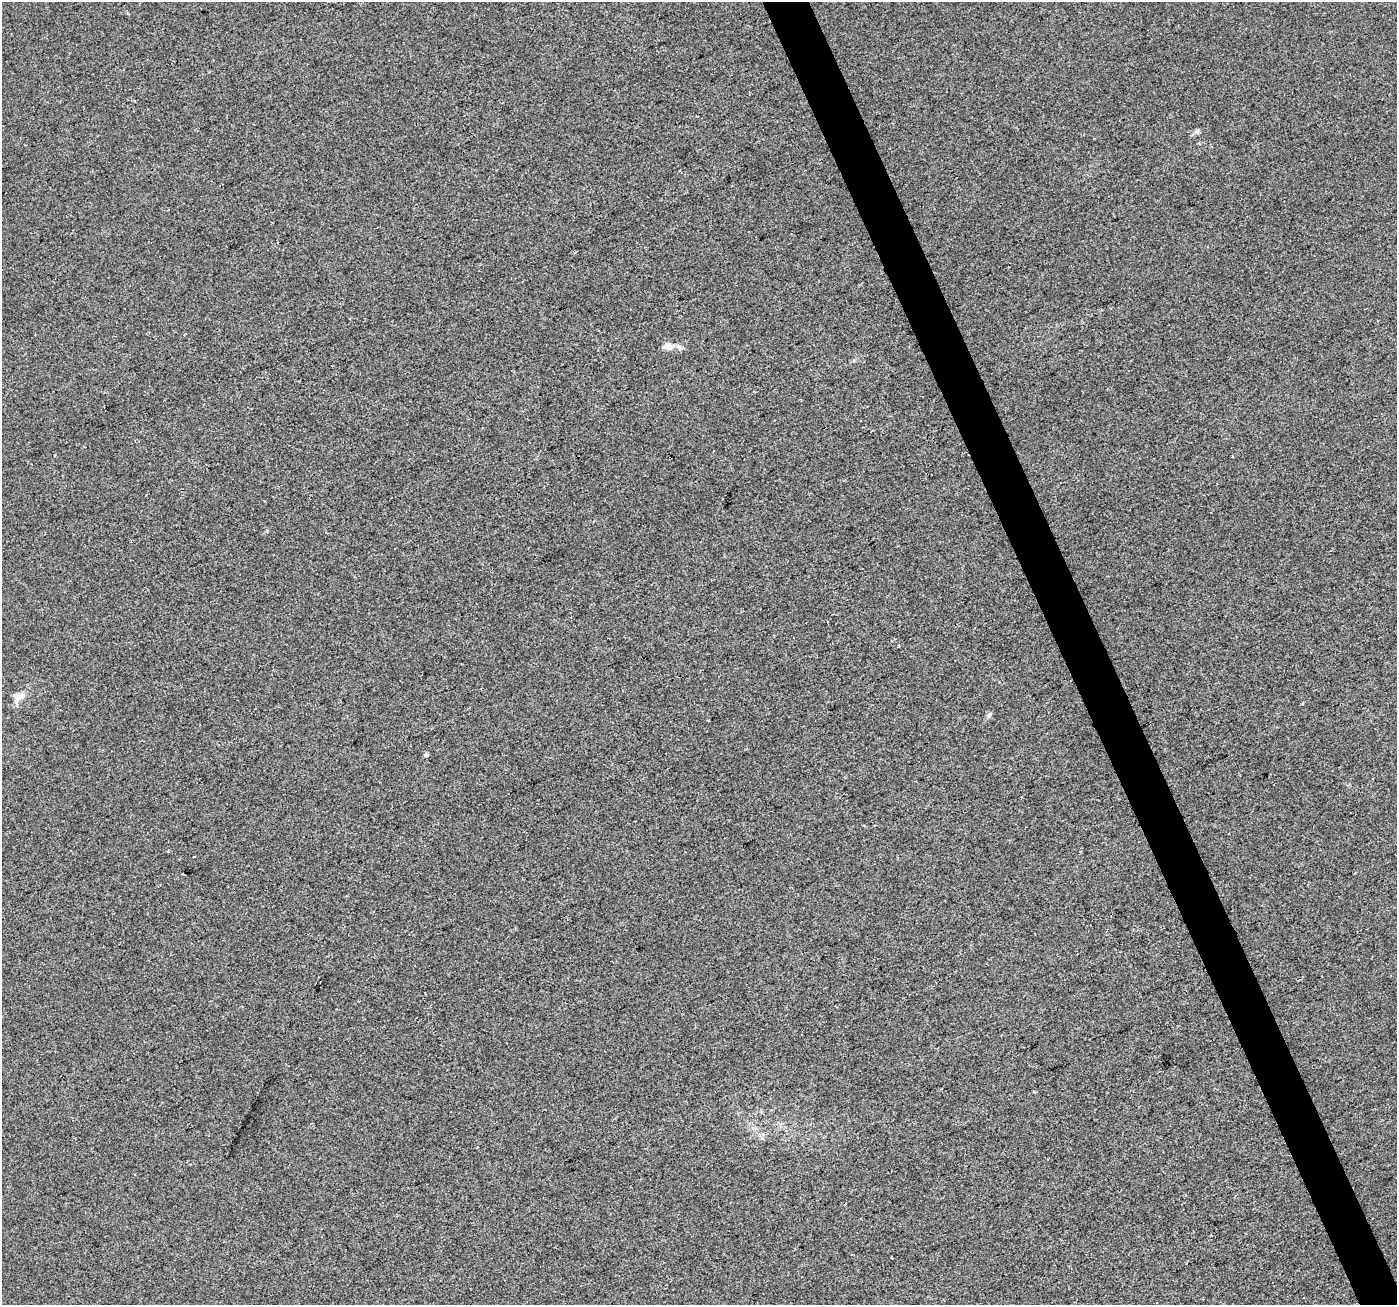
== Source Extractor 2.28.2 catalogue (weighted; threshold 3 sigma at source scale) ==
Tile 6 of 4 x 4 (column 2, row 2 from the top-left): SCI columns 1398-2792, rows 2747-4049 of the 5583 x 5434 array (HDU 1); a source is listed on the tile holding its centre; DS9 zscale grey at full resolution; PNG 1399 x 1307 px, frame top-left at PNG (2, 2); no overlay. Shown black and unused: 3% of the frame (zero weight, under 2 of 3 exposures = <1% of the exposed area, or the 3 px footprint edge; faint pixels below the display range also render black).
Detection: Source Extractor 2.28.2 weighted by HDU 2 'WHT'; one run over the whole footprint, this tile lists its part. Background 0.014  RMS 0.0079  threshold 0.0356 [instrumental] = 3 sigma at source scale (4.5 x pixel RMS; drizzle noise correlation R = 1.50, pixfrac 1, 0.0396/0.0396 arcsec/px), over >= 5 px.
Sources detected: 9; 2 cosmic-ray / hot-pixel residue — not listed; the other 7 listed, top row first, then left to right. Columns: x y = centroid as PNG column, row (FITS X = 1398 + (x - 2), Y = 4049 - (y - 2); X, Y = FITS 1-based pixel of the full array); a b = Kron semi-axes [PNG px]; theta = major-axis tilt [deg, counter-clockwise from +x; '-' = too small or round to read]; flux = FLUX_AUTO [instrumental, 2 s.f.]
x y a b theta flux
135 101 3 2 - 0.64
1197 131 8 4 45 1.8
668 346 11 8 -15 6.5
680 348 8 6 -89 2.1
19 696 16 9 9 6.1
426 755 4 4 - 2.9
194 857 3 2 - 0.73